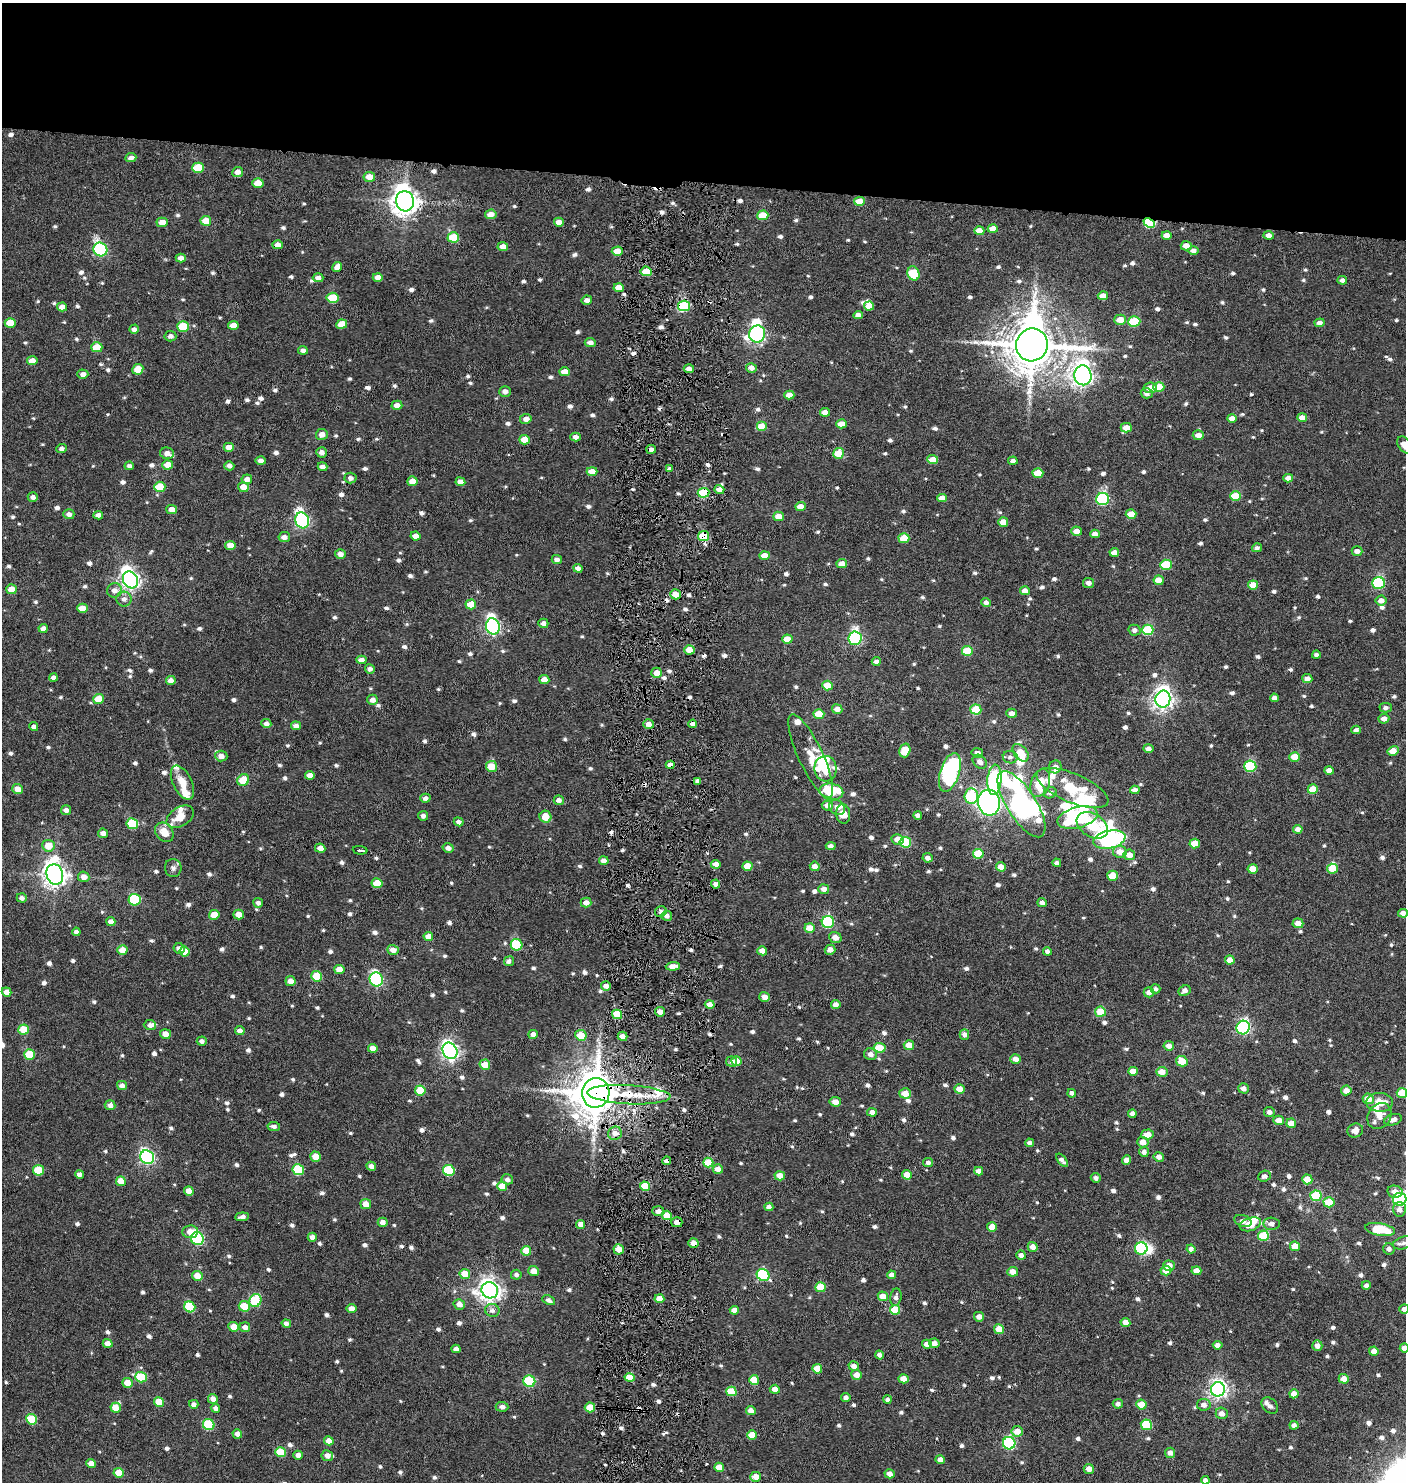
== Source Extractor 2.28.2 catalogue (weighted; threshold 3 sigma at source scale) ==
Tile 2 of 3 x 3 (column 2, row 1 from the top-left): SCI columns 1604-3007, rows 2961-4440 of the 4514 x 4441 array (HDU 1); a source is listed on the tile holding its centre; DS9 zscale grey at full resolution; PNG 1408 x 1484 px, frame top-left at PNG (2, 3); each listed source drawn as its Kron ellipse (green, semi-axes under 4 px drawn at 4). Shown black and unused: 12% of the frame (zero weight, under 4 of 8 exposures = <1% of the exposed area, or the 3 px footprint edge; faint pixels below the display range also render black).
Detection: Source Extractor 2.28.2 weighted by HDU 2 'WHT'; one run over the whole footprint, this tile lists its part. Background 0.00279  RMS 0.0029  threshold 0.0118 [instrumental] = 3 sigma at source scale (4.09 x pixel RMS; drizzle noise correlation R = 1.36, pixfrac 0.8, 0.05/0.05 arcsec/px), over >= 5 px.
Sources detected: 1001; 9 inside a brighter object's white glare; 11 cosmic-ray / hot-pixel residue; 1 long thin detection or spike segment (spike, bleed or trail) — neither listed nor drawn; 19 inside a brighter listed object's ellipse — not listed separately; of the other 961, all 500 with FLUX_AUTO >= 0.893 (the completeness limit of this list) listed and drawn (461 fainter detections not listed), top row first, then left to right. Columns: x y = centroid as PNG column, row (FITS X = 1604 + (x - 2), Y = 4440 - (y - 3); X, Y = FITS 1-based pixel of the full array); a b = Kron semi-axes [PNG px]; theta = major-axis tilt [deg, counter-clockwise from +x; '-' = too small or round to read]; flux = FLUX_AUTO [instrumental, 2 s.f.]
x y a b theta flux
131 158 5 4 - 1.2
198 168 6 5 - 8.7
238 172 5 5 - 1.7
369 177 6 5 - 2.8
258 183 5 4 - 4.1
405 201 10 9 - 310
859 201 5 4 - 4.8
491 214 6 5 - 2.1
763 215 5 5 - 6.1
206 221 5 5 - 4.9
162 222 5 4 - 2.6
559 222 5 4 - 1.8
1149 223 6 4 -24 17
993 229 5 4 - 3.1
979 231 5 4 - 3.3
1167 235 5 4 - 1.7
1269 235 5 4 - 1.4
453 237 6 5 - 7.9
278 245 5 4 - 1.6
503 246 5 4 - 1.7
1186 246 5 4 - 2
100 249 7 6 - 37
1193 250 5 4 - 1.3
617 251 5 4 - 3.5
181 258 5 4 - 1.6
337 267 5 4 - 1.9
646 271 5 4 - 6.1
913 273 7 6 - 9.8
378 277 5 4 - 1.8
318 278 5 4 - 1.2
1342 280 5 4 - 1.2
619 288 5 4 - 3.3
1103 296 5 4 - 2.1
332 298 6 5 - 9
587 300 5 4 - 1.1
684 306 6 5 - 20
869 306 5 4 - 2.1
62 307 5 4 - 2
858 315 5 4 - 1.6
1120 320 6 5 - 3.4
1134 321 6 5 - 11
10 323 5 5 - 4.7
1319 323 5 4 - 1.2
342 324 5 4 - 4.4
233 325 5 4 - 2.1
183 326 6 5 - 10
134 329 5 4 - 0.95
757 334 8 8 - 88
170 336 6 5 - 1.1
590 343 5 4 - 1.4
1032 345 16 16 - 1300
97 347 5 5 - 6.1
303 350 5 4 - 1
32 361 5 4 - 2.2
751 368 5 4 - 1.5
138 369 5 5 - 4.1
689 369 5 4 - 1.4
565 372 5 4 - 2.6
83 374 5 4 - 1.3
1083 375 10 8 -86 140
1159 387 5 5 - 6.5
1150 388 7 5 6 2.6
505 391 6 5 - 1.2
1147 393 6 5 - 1
789 395 5 4 - 2.3
397 405 5 4 - 1.8
825 412 5 4 - 2.1
1232 418 5 4 - 2
1302 418 5 4 - 2.1
526 419 6 5 - 1.6
842 424 5 4 - 3.1
761 427 5 5 - 5.9
1126 428 5 5 - 2.5
322 434 6 5 - 1.8
1198 435 6 5 - 1.9
576 437 5 4 - 1.3
525 440 5 4 - 4.1
1404 445 9 6 -58 2.7
229 447 5 4 - 2.2
62 449 5 4 - 0.96
651 449 5 4 - 1.1
321 452 5 5 - 1.4
167 453 7 6 - 1.6
839 453 5 5 - 5.7
933 460 5 4 - 3.1
261 461 5 4 - 1.1
1013 461 5 4 - 1
168 465 5 4 - 3
129 466 4 4 - 0.9
229 466 5 4 - 1.1
322 467 5 4 - 1.3
669 469 4 3 - 0.93
592 471 5 4 - 2.9
1038 473 5 4 - 5.3
350 478 6 5 - 1.1
1288 478 5 4 - 1.7
247 479 5 5 - 1.4
412 481 5 5 - 3.1
460 482 5 4 - 1.8
160 487 6 5 - 6.2
243 487 5 5 - 2.8
719 489 5 4 - 1.8
704 493 6 5 - 14
1235 496 5 4 - 6.5
33 497 5 4 - 1.1
942 498 5 4 - 2.1
1103 499 6 6 - 29
800 507 5 4 - 2.6
172 510 5 4 - 2
69 514 5 5 - 1.1
1131 514 5 4 - 3.4
98 515 5 4 - 1.3
779 516 5 4 - 2.8
302 520 8 7 - 56
1003 522 5 4 - 2.8
1076 531 5 4 - 2.1
1095 534 5 4 - 1.7
415 536 5 4 - 1.9
704 536 5 5 - 8.6
284 537 6 5 - 1.4
904 538 5 5 - 5.7
230 545 5 4 - 2.5
1257 548 5 4 - 0.91
1357 551 5 4 - 1.4
1114 552 5 4 - 2
340 554 5 5 - 1.5
764 555 5 4 - 2.6
557 559 5 4 - 1.1
842 564 5 4 - 2.1
1166 565 6 5 - 10
578 568 4 4 - 1.3
130 580 9 7 -59 140
1159 580 5 4 - 2.9
1089 583 5 5 - 1.4
1378 583 6 6 - 22
1253 585 5 4 - 3
11 589 5 5 - 3.5
114 590 7 7 - 1.5
1025 591 5 4 - 1.8
676 594 5 5 - 3.4
124 599 8 7 - 1.3
1381 601 5 5 - 1.7
986 602 5 4 - 0.96
471 604 5 5 - 5
82 608 5 4 - 3.4
543 623 5 4 - 1.1
493 626 8 7 - 70
43 628 4 4 - 1.2
1134 630 6 5 - 1.2
1148 630 6 5 - 15
855 638 7 6 - 44
787 639 5 4 - 3.8
689 650 5 4 - 2.9
967 651 5 5 - 6.4
1316 655 4 4 - 0.95
361 660 5 4 - 1.7
876 661 4 4 - 1.2
370 669 5 4 - 0.98
657 673 5 5 - 2.5
53 678 4 4 - 0.98
1307 679 5 4 - 1.5
544 680 5 4 - 2.1
171 681 5 4 - 1.7
827 686 5 5 - 5.7
1274 698 4 4 - 1.1
99 699 5 5 - 5
1163 699 8 7 - 160
372 700 5 5 - 1.4
1386 708 6 5 - 0.93
837 709 5 5 - 1.8
976 709 5 5 - 6.8
1012 713 5 4 - 1.5
819 714 5 5 - 4.9
1384 719 5 4 - 1.5
266 723 5 4 - 1.1
649 724 5 5 - 2
693 724 4 4 - 1.8
296 726 5 4 - 1.1
34 727 4 4 - 1.1
1356 730 4 4 - 1
1148 749 5 4 - 1.5
905 750 7 5 74 5.2
1393 751 6 4 32 3.2
977 753 6 5 - 1.2
1021 753 10 6 -51 5.3
221 756 6 5 - 1.8
811 756 45 12 -65 6.1
1010 757 7 6 - 0.98
1295 757 5 5 - 4.5
980 762 8 6 -44 1.3
670 765 4 4 - 1.7
491 766 6 5 - 4.3
1250 766 6 5 - 17
1055 767 6 6 - 1.4
826 769 13 11 -82 10
1329 771 5 4 - 1.8
950 772 20 9 72 58
310 775 5 4 - 2.1
243 780 6 5 - 6.2
994 780 15 7 84 25
698 781 4 4 - 0.91
182 783 18 9 -64 3.9
1040 783 14 9 70 6.6
1072 788 38 14 -23 14
17 789 5 5 - 3
1313 789 5 5 - 4.9
1135 790 5 4 - 1.3
831 792 12 8 -11 11
1050 793 6 5 - 0.91
971 796 7 7 - 15
425 798 5 4 - 1.1
559 800 5 4 - 1.3
989 802 13 11 -84 170
1021 804 38 14 -58 140
827 805 6 5 - 1.7
837 807 8 7 - 1.4
66 810 5 4 - 1.3
843 814 9 7 -82 3.3
918 815 4 4 - 1.1
423 816 5 4 - 1
180 817 15 9 32 3.7
545 817 6 5 - 4
1077 818 20 10 15 36
459 822 5 4 - 1.1
132 824 6 5 - 11
1092 825 17 11 -33 12
1298 829 5 4 - 1.5
164 832 10 8 -49 3
103 833 5 4 - 1.4
897 839 6 5 - 2.4
1109 840 16 9 13 57
905 842 6 5 - 13
1195 844 5 5 - 4
48 846 6 6 - 4.2
831 846 5 4 - 1.2
320 848 5 4 - 2
448 848 5 4 - 1.4
360 850 7 2 -5 0.94
1120 852 7 6 - 2.9
978 854 5 5 - 6.4
1129 855 6 5 - 2.3
928 858 5 4 - 1.2
604 861 5 4 - 1.7
1057 863 4 4 - 0.95
716 864 5 4 - 1.6
747 866 5 4 - 4.2
815 866 5 4 - 1.9
1001 867 5 4 - 2.5
173 868 9 8 - 0.91
1253 869 5 4 - 3.3
1332 869 5 5 - 4.8
55 875 10 8 -75 230
1112 876 5 5 - 4.8
84 877 6 5 - 1.7
377 883 5 5 - 4.8
715 884 4 4 - 1.3
824 889 5 5 - 1.6
22 898 5 4 - 1.1
135 900 6 6 - 16
586 902 5 5 - 1.6
258 903 5 5 - 0.92
1042 903 5 4 - 1.2
661 912 6 5 - 1
1403 913 5 4 - 1.3
238 914 5 4 - 2.6
214 915 5 5 - 3.9
667 916 5 5 - 1.2
111 922 4 4 - 1.5
828 922 6 6 - 25
1298 923 5 5 - 2.4
810 928 5 4 - 3.8
76 932 4 4 - 0.92
428 937 5 4 - 2.7
835 937 6 5 - 1.7
517 945 6 5 - 14
179 949 6 5 - 1.5
122 950 5 4 - 3.4
393 950 5 5 - 2
830 950 5 5 - 1.8
762 951 5 4 - 2.4
1047 951 4 4 - 0.94
184 952 5 5 - 3.3
1230 960 5 4 - 2.3
509 961 5 5 - 0.97
673 966 7 4 5 2.3
339 970 5 4 - 2.9
317 976 5 5 - 7
376 979 7 6 - 43
290 981 5 5 - 2
606 986 5 5 - 1.4
1156 989 5 4 - 0.89
1185 991 6 5 - 1.4
6 992 5 4 - 2
1149 992 5 5 - 1.5
764 997 5 5 - 1.7
710 1005 5 4 - 2.2
836 1005 5 4 - 1.6
660 1012 5 4 - 2.3
1100 1012 5 5 - 5.6
617 1014 5 4 - 5.9
150 1025 6 5 - 1.1
1243 1027 7 6 - 52
24 1030 5 5 - 6.4
240 1031 5 4 - 1.5
165 1034 5 5 - 2.3
533 1034 4 4 - 1.4
964 1034 5 5 - 1.1
581 1035 5 5 - 4.8
622 1036 5 4 - 1.7
202 1041 5 4 - 0.92
909 1045 5 5 - 2.9
1169 1046 5 5 - 1.7
373 1048 5 4 - 1.8
879 1048 6 5 - 6.3
450 1051 8 7 - 110
29 1054 5 5 - 7.5
870 1054 6 6 - 1.3
1015 1059 5 4 - 1.7
737 1061 5 4 - 3
1182 1061 6 5 - 4
732 1062 5 5 - 0.9
485 1065 5 5 - 3.7
1133 1071 5 4 - 2.8
1162 1072 5 5 - 2.5
122 1086 5 4 - 1.2
1243 1088 5 5 - 1.4
960 1089 5 4 - 3.2
420 1090 5 5 - 5.9
1346 1090 5 5 - 1.9
596 1093 15 13 77 920
905 1093 6 5 - 3.2
1072 1093 4 4 - 0.95
1402 1093 5 5 - 6.3
629 1095 41 9 -3 8.9
1368 1099 5 5 - 3.9
835 1102 6 4 -8 1.9
1380 1102 13 9 -3 3.8
110 1105 5 5 - 1.2
872 1112 5 4 - 1.4
1269 1112 5 5 - 1.2
1132 1114 4 4 - 1
1379 1116 14 11 54 2.3
1279 1120 5 4 - 2.4
1393 1120 9 5 18 1.2
1291 1123 5 4 - 2.9
274 1126 6 4 -8 0.94
1355 1130 8 7 - 1.9
615 1133 7 6 - 1.7
1148 1134 6 5 - 2.8
1143 1142 5 5 - 2.2
1029 1143 4 4 - 0.92
1144 1152 5 4 - 1.2
147 1157 7 6 - 57
315 1157 5 5 - 3.8
1159 1157 5 4 - 1.3
1062 1160 7 4 -51 1
1127 1160 4 4 - 2.3
667 1161 4 4 - 1
708 1162 5 4 - 6.5
928 1163 5 4 - 0.96
371 1166 5 4 - 1.2
718 1169 5 5 - 2.1
38 1170 5 5 - 7.5
298 1170 6 5 - 13
449 1170 6 5 - 13
979 1171 4 4 - 1.7
79 1174 4 4 - 1.1
907 1175 5 4 - 3.1
780 1176 5 4 - 2.5
1264 1176 6 5 - 0.95
1096 1178 5 4 - 1
507 1179 6 5 - 1
1307 1179 5 5 - 4.3
121 1181 5 4 - 3.2
502 1186 5 4 - 3.3
645 1186 5 4 - 6.4
189 1191 5 4 - 1.8
1395 1192 8 6 -13 2
1316 1196 5 5 - 11
1400 1199 7 6 - 32
1329 1202 5 5 - 6.4
366 1204 5 5 - 2.6
769 1207 4 4 - 1.4
1399 1209 7 6 - 1.4
658 1211 6 5 - 1.6
667 1215 5 4 - 3.6
242 1217 7 3 7 1
1243 1221 9 5 -18 1.6
383 1222 5 4 - 1.3
677 1222 5 5 - 1.5
581 1224 4 4 - 2
1250 1224 11 6 19 3.4
1271 1224 8 6 -5 1.3
992 1227 5 4 - 3
1380 1229 15 6 -10 11
190 1232 8 6 6 2.7
1263 1236 5 5 - 8.5
312 1237 4 4 - 1.6
197 1239 6 6 - 36
693 1243 5 4 - 2
1403 1243 11 6 16 1.1
1295 1246 5 5 - 3.4
1033 1247 5 5 - 1.6
1141 1248 6 6 - 22
619 1249 5 5 - 2.9
1191 1249 4 4 - 1.1
1389 1249 6 5 - 0.91
526 1251 5 4 - 3.6
1021 1255 5 4 - 1.3
1169 1266 6 5 - 2.1
534 1271 5 5 - 2.5
1166 1271 5 5 - 3
1196 1271 5 4 - 2.3
1013 1272 5 4 - 2.3
465 1274 5 5 - 3.9
516 1275 5 5 - 0.91
763 1275 6 5 - 20
892 1275 4 4 - 1.7
197 1276 5 5 - 2.9
1366 1285 4 4 - 1
820 1287 5 5 - 6.4
490 1290 8 8 - 200
883 1296 5 5 - 2.7
896 1297 9 5 81 1.2
659 1299 5 4 - 2.9
255 1300 7 5 61 13
549 1300 7 4 -26 1
459 1304 5 5 - 1.8
244 1306 5 5 - 5.4
190 1307 6 5 - 11
352 1309 5 4 - 1.8
1404 1309 5 4 - 1.4
492 1310 7 6 - 1.1
734 1310 4 4 - 2
895 1310 5 5 - 6.8
979 1317 5 5 - 1.6
1125 1322 5 4 - 2.2
286 1324 5 4 - 1
234 1327 5 5 - 2.9
245 1327 5 5 - 1.6
999 1329 5 5 - 5.4
108 1343 5 4 - 1.9
934 1343 5 4 - 1.8
927 1344 5 4 - 1.6
1218 1345 5 4 - 1.3
1317 1346 5 5 - 1.4
1404 1348 4 4 - 1.8
456 1349 4 4 - 1.2
1374 1351 5 4 - 2.1
879 1355 4 4 - 1.1
854 1366 5 4 - 1.8
817 1369 5 4 - 3.9
857 1375 5 5 - 2.1
141 1377 6 5 - 8.9
630 1378 5 4 - 4.2
903 1379 5 4 - 2.4
1344 1379 5 4 - 2.2
754 1380 5 5 - 5.7
529 1381 6 5 - 13
128 1383 5 5 - 3.2
775 1389 5 4 - 1.9
1218 1389 7 7 - 120
731 1391 5 5 - 7.2
1294 1394 4 4 - 1.8
846 1397 5 4 - 0.96
213 1399 5 5 - 1.5
887 1399 4 4 - 0.98
159 1402 5 4 - 4.6
194 1404 4 4 - 1.1
1118 1404 5 5 - 0.97
1141 1404 5 5 - 3.9
1204 1405 7 6 - 1.6
1270 1406 9 7 -43 0.91
502 1407 6 5 - 1.1
590 1407 5 5 - 4.7
116 1408 5 5 - 4.3
215 1408 5 4 - 1.1
751 1411 5 4 - 1.7
1222 1413 6 5 - 1.5
31 1419 5 5 - 9.2
209 1425 6 5 - 14
1146 1425 5 5 - 11
1294 1425 4 4 - 1.1
1017 1431 5 5 - 2.9
237 1434 5 4 - 1.4
752 1435 5 4 - 3.9
329 1441 5 4 - 2.2
1009 1443 6 6 - 30
281 1452 5 5 - 7.9
1170 1453 5 5 - 1.4
298 1455 4 4 - 1.5
327 1456 6 5 - 1.6
940 1460 5 4 - 1.6
91 1464 5 4 - 2.4
719 1467 5 4 - 3.2
1089 1469 5 5 - 2.1
119 1473 5 4 - 4.1
890 1474 5 4 - 1.6
756 1477 5 5 - 2.5
1205 1480 4 4 - 1
Overlapping masked pixels (flux is a lower limit): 12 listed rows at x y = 1149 223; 646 271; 684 306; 704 493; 704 536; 670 765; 596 1093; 629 1095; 667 1161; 667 1215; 677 1222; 693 1243
Isophote crosses this tile's border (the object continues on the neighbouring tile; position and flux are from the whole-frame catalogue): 6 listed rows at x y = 1404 445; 11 589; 1402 1093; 1400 1199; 1404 1309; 1404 1348